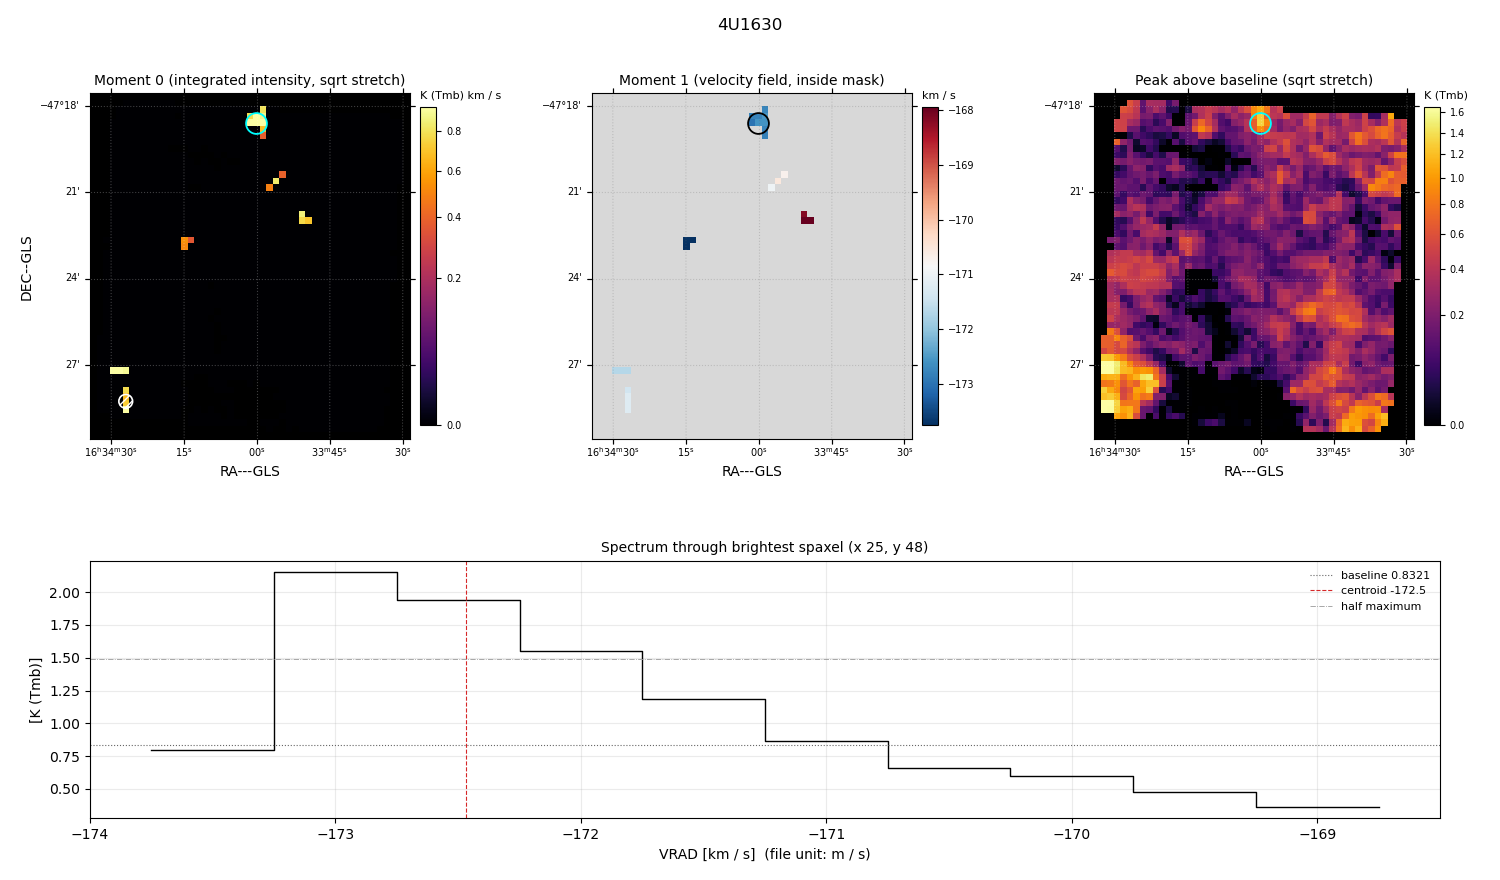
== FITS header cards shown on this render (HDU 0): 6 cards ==
OBJECT  = '4U1630      '               /
BUNIT   = 'K (Tmb)     '               /
CTYPE1  = 'RA---GLS    '               /
CTYPE2  = 'DEC--GLS    '               /
CTYPE3  = 'VRAD        '               /
NAXIS3  =                   16

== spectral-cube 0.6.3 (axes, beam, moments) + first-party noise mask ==
SpectralCube HDU 0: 16 channels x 53 x 49 spaxels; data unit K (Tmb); figure title: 4U1630
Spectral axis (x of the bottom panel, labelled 'VRAD [km / s]  (file unit: m / s)'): -174.50 .. -167.00 km / s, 16 channels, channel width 0.5 km / s
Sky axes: RA---GLS/DEC--GLS; field 11.1' x 12' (14 arcsec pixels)
Beam (drawn as the hatched ellipse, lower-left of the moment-0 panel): BMAJ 28.7 arcsec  BMIN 28.7 arcsec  BPA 0 deg
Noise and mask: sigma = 0.13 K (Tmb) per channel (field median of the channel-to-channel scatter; only 5 spaxels are free of emission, so no channel-correlation factor could be measured or applied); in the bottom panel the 7 channels outside the detected line wander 0.27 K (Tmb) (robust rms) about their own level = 2.1x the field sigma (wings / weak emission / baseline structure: the noise itself is not readable there); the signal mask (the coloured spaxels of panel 2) covers <1% of the field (21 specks smaller than half a beam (2.5 px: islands under 3 px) dropped from it)
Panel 1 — Moment 0 (line voxels x channel width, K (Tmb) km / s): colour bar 0 .. 0.938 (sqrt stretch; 0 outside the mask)
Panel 2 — Moment 1 (intensity-weighted velocity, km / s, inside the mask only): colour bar -173.76 .. -167.94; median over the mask -171.69
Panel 3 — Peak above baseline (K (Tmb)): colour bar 0 .. 1.66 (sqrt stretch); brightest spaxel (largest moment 0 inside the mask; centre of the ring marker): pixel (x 25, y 48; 0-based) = FK5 16h34m00s -47d18m30s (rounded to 2 s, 15 arcsec steps: no finer than the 14 arcsec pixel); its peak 1.32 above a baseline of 0.8321
Panel 4 — spectrum at that spaxel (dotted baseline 0.8321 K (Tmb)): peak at -173.00 km / s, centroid -172.5 km / s (red dashed line; intensity-weighted over the run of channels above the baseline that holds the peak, -173.25 .. -170.75 km / s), W50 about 1.5 km / s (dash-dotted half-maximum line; edge to edge of the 3 channels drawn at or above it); detected line -173.25 .. -171.75 km / s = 3 of 16 channels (19%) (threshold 4 sigma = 0.51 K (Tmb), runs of >= 2 channels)